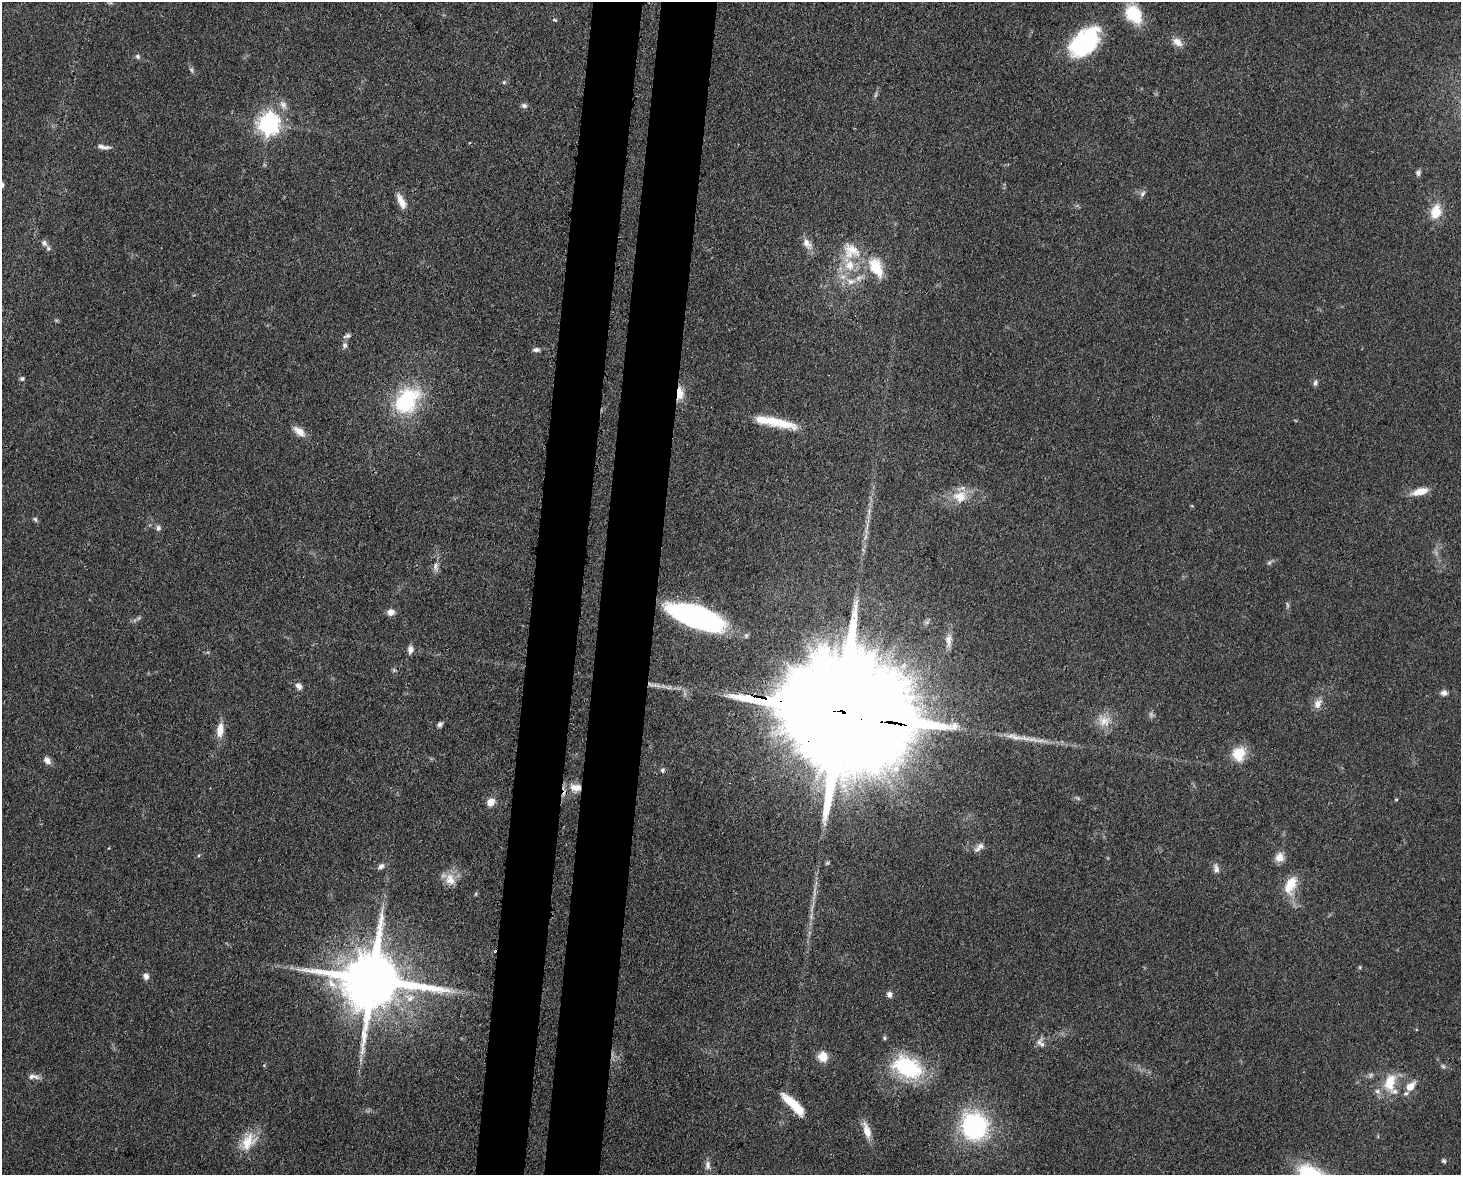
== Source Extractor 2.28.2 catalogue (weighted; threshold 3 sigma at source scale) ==
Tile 8 of 3 x 4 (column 2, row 3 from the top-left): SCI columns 1764-3222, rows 1249-2421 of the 4864 x 4844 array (HDU 1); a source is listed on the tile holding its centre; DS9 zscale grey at full resolution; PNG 1463 x 1177 px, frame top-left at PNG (2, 2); no overlay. Shown black and unused: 7% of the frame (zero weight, under 3 of 4 exposures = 9% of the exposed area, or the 3 px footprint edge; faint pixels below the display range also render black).
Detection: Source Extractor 2.28.2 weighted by HDU 2 'WHT'; one run over the whole footprint, this tile lists its part. Background 0.0931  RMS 0.0046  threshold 0.0207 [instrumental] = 3 sigma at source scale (4.5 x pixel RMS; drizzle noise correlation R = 1.50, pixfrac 1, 0.05/0.05 arcsec/px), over >= 5 px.
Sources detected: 94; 6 too faint to see at this stretch — not listed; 9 inside a brighter listed object's ellipse — not listed separately; the other 79 listed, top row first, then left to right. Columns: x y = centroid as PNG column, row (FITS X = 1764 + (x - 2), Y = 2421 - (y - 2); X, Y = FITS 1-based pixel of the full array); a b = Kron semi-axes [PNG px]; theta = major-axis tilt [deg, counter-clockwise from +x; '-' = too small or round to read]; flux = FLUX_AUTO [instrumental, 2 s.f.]
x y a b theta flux
1134 14 22 16 -54 18
555 20 8 4 -25 0.65
1085 42 37 22 45 43
1177 42 14 9 -36 3.8
137 56 7 6 - 1.2
191 70 7 5 -61 0.96
504 82 6 5 - 0.74
283 105 13 9 -55 3
524 105 8 6 -14 1.4
269 124 8 7 - 290
103 147 19 5 -7 2.3
1418 173 8 6 81 1.2
2 185 5 4 - 1.5
1143 194 9 6 42 1.4
401 201 21 8 -65 4.7
1436 212 21 14 75 9.1
44 243 8 7 - 1.6
807 243 16 10 -56 3.8
851 251 27 23 -29 15
875 267 26 17 -72 14
851 281 12 9 11 4.2
347 336 10 5 20 1.3
345 345 7 6 - 1.5
536 350 9 5 5 1.5
22 379 6 5 - 0.84
1315 383 8 6 84 1.3
679 393 14 7 -88 7.6
406 401 27 19 49 44
778 423 43 10 -14 16
299 431 17 8 -39 4.4
1420 491 21 8 15 6.4
960 496 21 17 0 9.4
35 519 7 5 -56 0.86
158 528 8 7 - 1.4
1269 562 7 5 52 0.96
435 566 12 6 -86 2.2
391 612 7 6 - 3.4
697 617 42 15 -20 150
949 640 18 7 87 3.4
410 649 10 7 88 2.2
299 686 10 7 -52 2.1
1444 693 8 7 - 2
1318 703 14 9 58 3.6
835 711 82 24 -11 38000
1104 721 17 15 -12 6.9
440 724 7 6 - 1.2
220 730 19 9 84 5.6
1239 754 19 17 74 9.8
47 761 10 7 -47 2.7
896 769 11 10 - 4.9
662 770 5 5 - 1.1
576 788 18 11 -9 6.6
1078 798 7 4 -20 0.74
1396 799 4 3 - 0.48
491 802 9 7 52 4.4
981 846 11 8 11 2.1
1279 857 12 11 - 3.8
381 866 9 6 43 1.8
1216 869 12 7 -83 2.2
450 879 18 13 -69 6.2
1290 885 25 13 66 10
1360 967 6 4 90 0.56
146 976 8 7 - 2.1
372 980 20 16 -7 4600
889 994 7 6 - 1.7
410 998 13 10 0 5
885 1038 5 5 - 0.68
1041 1043 15 9 -51 2.8
823 1057 10 10 - 6.5
907 1067 30 19 -25 44
33 1076 18 6 -5 2.7
1390 1082 26 15 77 12
1410 1086 13 8 45 5.2
793 1104 31 9 -44 13
974 1126 24 22 -75 65
867 1131 22 8 -72 5.6
248 1142 27 17 53 11
1444 1161 6 5 - 0.85
708 1165 13 7 -86 2.4
Overlapping masked pixels (flux is a lower limit): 5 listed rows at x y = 679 393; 835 711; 576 788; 372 980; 867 1131
Isophote crosses this tile's border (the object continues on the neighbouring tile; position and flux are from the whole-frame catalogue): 1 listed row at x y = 2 185